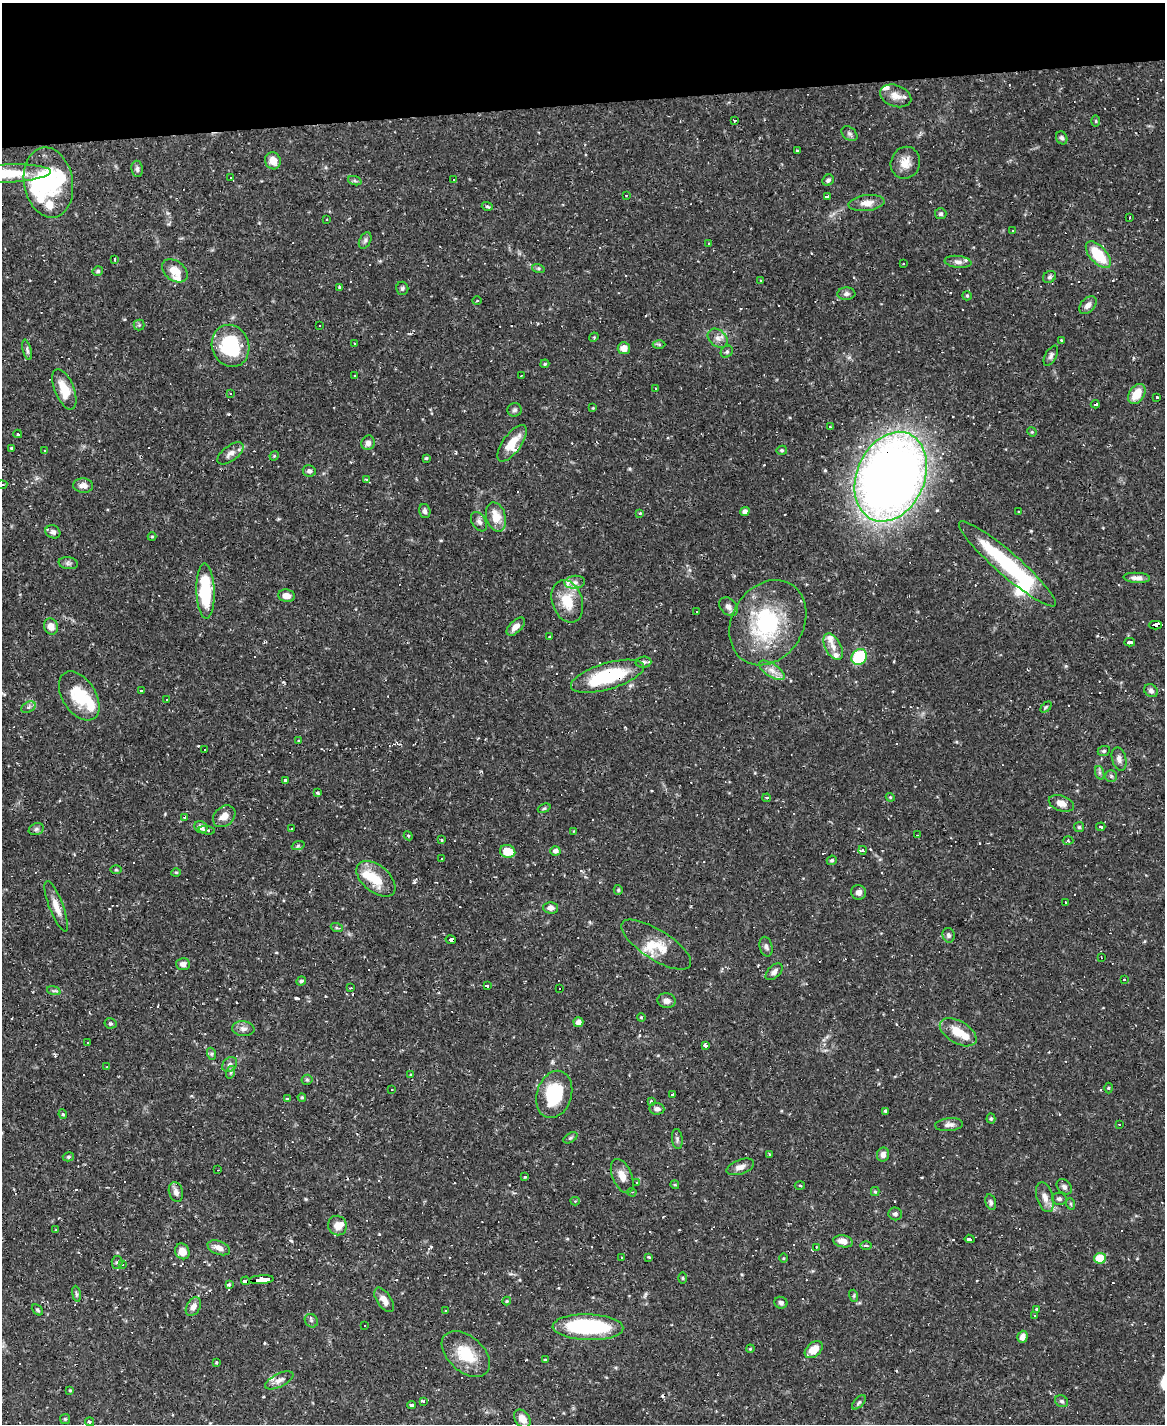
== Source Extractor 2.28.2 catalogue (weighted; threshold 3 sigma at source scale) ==
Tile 3 of 4 x 3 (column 3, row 1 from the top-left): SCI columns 2329-3491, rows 3082-4503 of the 4655 x 4634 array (HDU 1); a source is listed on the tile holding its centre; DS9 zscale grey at full resolution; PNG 1167 x 1426 px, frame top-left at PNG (2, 3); each listed source drawn as its Kron ellipse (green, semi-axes under 4 px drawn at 4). Shown black and unused: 7% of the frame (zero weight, under 2 of 3 exposures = <1% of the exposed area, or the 3 px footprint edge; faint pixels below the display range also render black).
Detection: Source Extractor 2.28.2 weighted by HDU 2 'WHT'; one run over the whole footprint, this tile lists its part. Background 0.12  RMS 0.0033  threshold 0.0147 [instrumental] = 3 sigma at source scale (4.5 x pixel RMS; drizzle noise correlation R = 1.50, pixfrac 1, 0.05/0.05 arcsec/px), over >= 5 px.
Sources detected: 349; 9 inside a brighter object's white glare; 69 cosmic-ray / hot-pixel residue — neither listed nor drawn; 10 inside a brighter listed object's ellipse — not listed separately; the other 261 listed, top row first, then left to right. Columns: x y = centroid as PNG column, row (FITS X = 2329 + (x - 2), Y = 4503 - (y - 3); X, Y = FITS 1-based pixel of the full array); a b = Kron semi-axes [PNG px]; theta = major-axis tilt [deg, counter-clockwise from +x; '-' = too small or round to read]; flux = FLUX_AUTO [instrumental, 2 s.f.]
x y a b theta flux
896 96 16 10 -20 3.1
734 120 3 3 - 0.74
1096 121 5 3 - 0.36
849 134 9 6 -39 0.86
1062 138 7 5 -61 0.74
797 151 3 3 - 0.4
273 161 9 7 -64 3.3
905 163 16 14 69 3.9
137 169 8 5 -82 0.84
5 174 46 9 3 13
231 178 3 3 - 1.2
453 179 3 3 - 0.99
828 180 6 5 - 0.79
355 181 7 4 -19 0.57
48 182 35 24 -80 22
626 195 3 2 - 0.2
827 196 4 3 - 8.1
866 203 18 8 7 3.2
487 206 5 3 - 0.49
941 214 6 5 - 0.63
1130 217 3 2 - 0.39
326 220 2 2 - 0.26
1013 231 3 3 - 1.2
365 240 9 5 63 0.89
708 243 3 2 - 0.26
1098 255 16 8 -48 12
114 259 3 3 - 2.9
958 262 13 6 -7 1.5
903 264 3 2 - 0.34
538 268 6 4 -18 0.48
98 271 5 4 - 0.58
175 271 14 10 -38 5.1
1049 277 7 5 33 0.69
761 280 3 2 - 0.33
339 287 3 2 - 0.4
402 288 6 6 - 0.65
846 294 9 6 3 1.1
967 296 5 4 - 0.38
477 301 4 3 - 0.3
1088 305 10 7 47 1.8
139 325 5 5 - 0.52
320 326 2 2 - 0.34
594 337 5 4 - 0.33
718 338 11 8 -39 2
1061 340 3 3 - 0.43
355 343 3 3 - 0.9
659 344 6 4 -1 0.55
231 346 21 18 -71 22
624 348 6 6 - 2.9
27 350 10 4 -76 0.76
727 352 6 5 - 0.63
1051 356 11 5 61 1
545 364 4 3 - 0.4
355 375 3 3 - 0.38
521 376 3 2 - 0.19
656 388 3 2 - 0.31
64 389 21 9 -68 6.8
230 393 3 3 - 1.4
1137 394 11 7 58 6.3
1157 397 3 3 - 0.39
1095 404 4 3 - 25
593 408 4 3 - 0.25
515 410 7 7 - 0.82
830 427 3 3 - 16
1032 432 5 4 - 0.36
18 434 4 3 - 2.5
368 443 7 6 - 1.6
512 443 21 9 54 6.5
11 448 4 3 - 0.34
782 450 5 4 - 0.49
45 451 3 3 - 0.35
231 453 15 7 37 2
274 456 5 4 - 0.34
426 458 3 3 - 0.43
309 471 6 5 - 0.97
891 477 46 34 67 340
366 480 4 3 - 0.33
2 485 6 3 9 0.6
83 486 10 7 -3 2.3
425 511 7 5 -74 0.79
745 511 5 4 - 1.2
1019 511 3 2 - 0.31
640 513 3 3 - 0.28
496 517 15 9 -74 5.5
479 522 10 7 -57 1.3
53 532 8 6 -23 1.1
152 537 4 4 - 0.37
68 563 9 6 -9 0.87
1007 564 63 11 -41 31
1137 578 13 5 -3 2
575 582 10 6 4 1.4
205 591 27 9 -88 23
286 596 8 6 -8 2.5
567 601 22 15 -72 8.6
729 607 10 8 -43 1.7
697 612 3 3 - 1.6
768 623 45 35 59 34
1155 625 6 3 0 27
51 626 8 7 - 2.6
516 627 11 6 44 2.3
550 636 3 3 - 0.43
1130 642 5 3 - 28
833 647 14 8 -61 2.2
859 657 8 7 - 19
643 662 8 5 4 0.9
772 670 14 6 -34 2.4
608 676 38 13 16 26
142 690 3 3 - 4.4
1151 691 7 6 - 0.96
79 696 27 16 -57 12
167 700 3 2 - 0.4
28 707 8 5 27 0.81
1046 707 6 4 45 0.46
299 741 4 3 - 0.3
205 750 3 2 - 0.5
1104 751 6 5 - 0.58
1119 759 12 7 -75 1.6
1100 773 7 4 -71 0.66
1111 776 6 6 - 0.7
285 780 3 3 - 0.46
317 793 4 3 - 0.45
890 797 4 3 - 0.32
767 798 4 3 - 0.5
1061 803 13 7 -19 2.5
544 808 6 4 21 0.5
224 816 12 9 41 3
185 817 3 3 - 0.41
201 827 7 6 - 2.1
1079 827 5 5 - 0.5
1101 827 4 3 - 7.3
36 829 8 6 21 0.8
291 829 3 2 - 0.26
207 830 8 4 -7 0.58
574 831 4 3 - 0.24
917 835 3 2 - 0.29
408 836 4 4 - 0.37
441 840 3 3 - 0.54
1068 841 5 3 - 0.36
298 846 6 4 19 0.56
863 850 4 3 - 0.4
508 851 8 6 -15 5.9
555 851 5 4 - 1.3
442 859 3 3 - 23
832 860 5 4 - 0.61
116 870 6 4 -1 0.38
176 872 5 3 - 0.31
376 879 23 13 -40 6.8
618 890 5 4 - 0.43
859 892 7 7 - 1.7
1066 903 3 2 - 0.45
56 906 27 7 -69 3.7
550 908 7 6 - 2
337 928 6 4 -18 0.47
949 935 7 6 - 0.85
451 940 5 3 - 26
656 945 40 15 -32 8.3
766 947 10 6 -75 1
1101 957 4 2 - 0.56
183 964 7 6 - 1.7
774 972 10 6 44 1.3
1124 980 3 3 - 0.73
301 981 5 4 - 0.71
487 985 3 3 - 5.5
351 988 3 3 - 0.81
559 989 3 2 - 0.49
54 991 7 4 -17 0.59
667 1001 9 7 -8 1.6
641 1017 4 3 - 0.25
578 1022 5 5 - 1.6
110 1023 6 5 - 0.61
243 1029 11 7 -5 1.6
958 1032 20 11 -30 6.4
87 1043 3 3 - 2.4
706 1045 3 3 - 9.9
212 1054 6 4 -71 0.51
230 1064 8 6 43 1.2
107 1067 3 2 - 0.23
231 1072 6 4 72 0.55
411 1075 4 3 - 0.32
307 1080 5 5 - 0.5
1109 1088 5 3 - 0.33
392 1089 3 2 - 0.39
554 1094 24 17 72 16
673 1094 4 3 - 3
302 1097 4 3 - 0.41
287 1099 3 2 - 0.34
651 1102 4 3 - 0.55
657 1109 7 5 -7 1.1
885 1111 4 3 - 0.69
63 1114 5 4 - 0.48
991 1119 5 4 - 0.43
1119 1124 3 2 - 0.46
949 1125 14 6 6 1.5
570 1138 8 4 31 0.6
677 1139 10 5 -83 0.85
769 1155 3 3 - 0.62
883 1155 7 6 - 1.6
68 1157 6 4 15 0.48
740 1167 14 7 19 2.1
218 1170 2 2 - 0.23
622 1176 18 9 -67 3.3
525 1177 4 3 - 0.37
637 1182 4 4 - 0.39
675 1185 4 3 - 0.33
800 1185 5 3 - 0.34
1064 1187 9 6 -44 1.1
875 1191 4 4 - 0.44
176 1192 10 7 -74 1.6
632 1192 4 3 - 0.37
1045 1197 15 8 -73 2.4
1059 1199 7 6 - 0.94
575 1201 4 4 - 0.66
991 1202 8 5 -75 0.81
1071 1204 6 3 -71 0.44
895 1214 7 6 - 0.81
337 1226 10 9 - 3.1
56 1230 3 3 - 0.31
970 1239 5 3 - 12
843 1241 10 6 -10 2.6
866 1246 5 3 - 0.52
816 1247 4 4 - 0.37
219 1248 12 6 -20 2.4
182 1251 8 7 - 3.3
621 1257 2 2 - 0.23
649 1257 3 3 - 0.4
784 1258 4 3 - 0.29
1100 1258 6 5 - 8.6
117 1262 6 5 - 0.56
123 1264 3 3 - 0.33
683 1278 6 4 -90 0.39
261 1280 12 4 4 110
246 1281 4 3 - 29
229 1284 4 3 - 2.4
76 1294 8 4 -81 0.65
854 1296 6 4 -73 0.44
384 1300 14 7 -56 2.6
507 1301 4 4 - 0.32
781 1303 6 6 - 0.86
193 1307 10 6 60 2.2
1037 1309 3 3 - 1.7
37 1310 6 4 -41 0.5
445 1311 3 2 - 0.43
1035 1315 3 2 - 0.37
311 1321 7 6 - 0.68
365 1325 3 2 - 0.28
588 1327 35 13 -2 33
1022 1337 6 5 - 1.7
750 1349 4 3 - 0.31
814 1350 10 7 42 5.1
466 1354 28 17 -41 11
545 1360 3 3 - 0.41
216 1363 3 2 - 0.45
279 1380 15 6 26 1.7
70 1390 4 3 - 0.32
424 1401 3 3 - 18
1061 1401 7 5 -31 0.7
859 1402 9 4 47 0.65
411 1405 4 3 - 0.94
65 1419 5 5 - 0.45
522 1419 10 7 -51 3.4
89 1422 4 4 - 0.54
Overlapping masked pixels (flux is a lower limit): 7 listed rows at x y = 891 477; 1007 564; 1155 625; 608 676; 451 940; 261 1280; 246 1281
Isophote crosses this tile's border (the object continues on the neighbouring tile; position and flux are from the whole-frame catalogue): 2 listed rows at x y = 5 174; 2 485